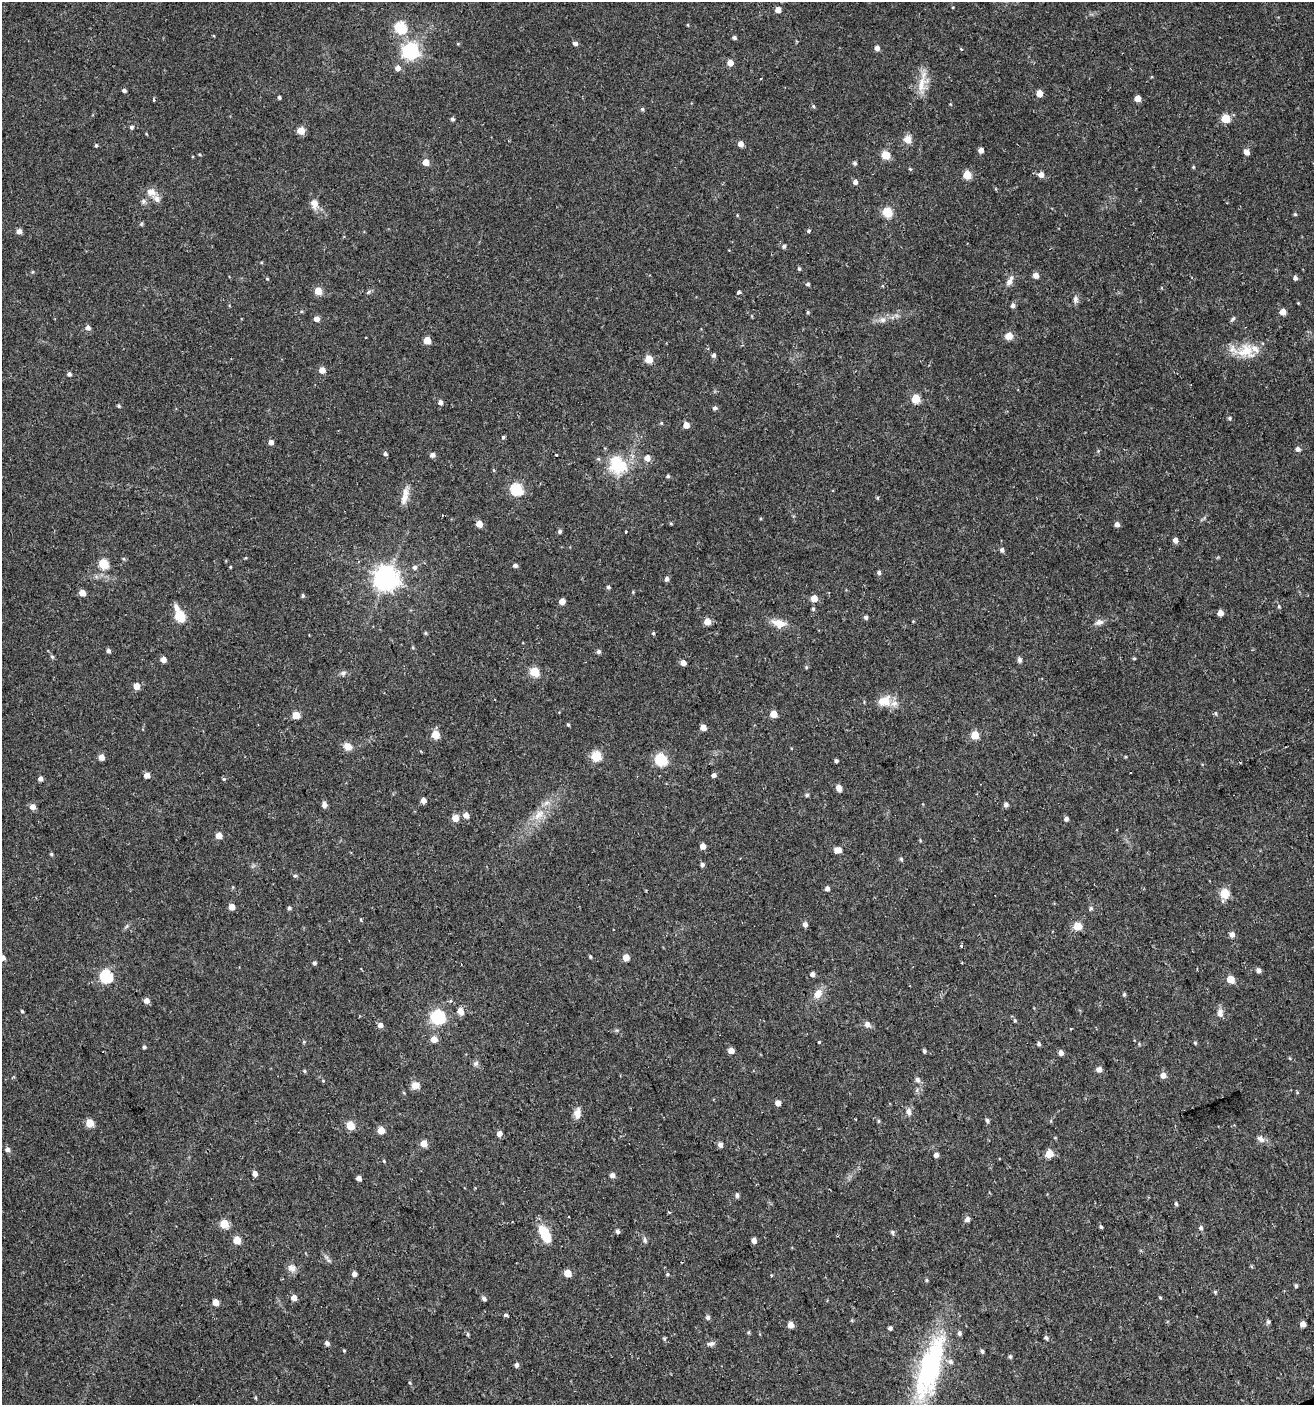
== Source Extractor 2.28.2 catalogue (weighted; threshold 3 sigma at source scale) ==
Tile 6 of 4 x 4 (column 2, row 2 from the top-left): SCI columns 1395-2706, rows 2809-4211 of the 5473 x 5615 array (HDU 1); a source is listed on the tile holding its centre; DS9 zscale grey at full resolution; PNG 1316 x 1407 px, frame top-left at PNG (2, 2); no overlay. Shown black and unused: <1% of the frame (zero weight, under 2 of 3 exposures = <1% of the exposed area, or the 3 px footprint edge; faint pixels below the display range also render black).
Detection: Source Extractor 2.28.2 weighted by HDU 2 'WHT'; one run over the whole footprint, this tile lists its part. Background 0.0247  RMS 0.0041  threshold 0.0186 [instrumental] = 3 sigma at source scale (4.5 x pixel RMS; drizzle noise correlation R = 1.50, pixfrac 1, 0.0396/0.0396 arcsec/px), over >= 5 px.
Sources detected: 284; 3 cosmic-ray / hot-pixel residue — not listed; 4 inside a brighter listed object's ellipse — not listed separately; the other 277 listed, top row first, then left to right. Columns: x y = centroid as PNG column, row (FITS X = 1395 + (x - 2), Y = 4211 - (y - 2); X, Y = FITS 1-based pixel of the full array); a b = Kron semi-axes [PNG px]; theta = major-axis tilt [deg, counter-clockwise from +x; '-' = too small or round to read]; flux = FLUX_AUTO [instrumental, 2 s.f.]
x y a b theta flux
778 10 4 4 - 3.7
688 25 5 3 - 0.33
401 27 6 5 - 36
734 38 4 4 - 1.1
575 43 5 4 - 1.4
458 44 4 4 - 0.41
877 48 5 4 - 2.2
961 49 3 3 - 0.66
411 51 7 6 - 130
730 63 5 5 - 4
398 68 5 5 - 2.3
761 78 3 2 - 0.33
921 84 26 14 66 7
124 90 4 4 - 1.2
1039 93 5 5 - 4.8
279 97 4 3 - 0.78
1138 98 5 4 - 4.8
154 100 3 3 - 1.1
813 106 5 4 - 0.54
642 109 4 4 - 0.71
1225 118 5 5 - 15
452 119 4 4 - 0.91
131 127 5 5 - 0.82
301 131 5 5 - 9.2
907 139 9 9 - 3.3
741 144 5 4 - 3
96 145 4 4 - 0.6
981 150 4 4 - 2.4
1247 152 6 5 - 2.5
886 155 5 5 - 14
425 162 5 4 - 5.4
855 163 5 4 - 0.91
1193 167 4 4 - 0.47
910 169 4 4 - 0.41
967 175 5 5 - 13
1041 175 5 5 - 2.9
855 182 5 5 - 1.6
151 192 14 9 -18 3.4
143 201 7 6 - 1
314 204 15 10 -75 3
887 212 5 5 - 20
1295 214 5 4 - 0.52
141 224 6 4 47 0.53
19 231 5 4 - 2.3
809 231 3 3 - 1.4
784 246 5 5 - 0.89
261 262 4 4 - 0.39
799 269 5 4 - 0.56
32 272 5 3 - 0.4
1036 275 5 4 - 3.4
1295 278 5 4 - 1.3
267 279 4 3 - 0.39
1010 281 15 7 63 2.3
808 284 5 4 - 0.78
318 291 5 5 - 9.4
368 292 7 4 45 0.65
738 292 3 3 - 1.6
1076 299 10 7 -85 1.4
1013 305 5 5 - 1.4
808 312 5 4 - 0.5
1283 312 5 5 - 3.8
316 319 5 4 - 2.7
1233 319 8 4 37 0.7
883 320 9 8 - 1.9
88 328 5 5 - 1.8
1009 336 5 5 - 7.2
427 340 5 5 - 8.2
1246 351 24 20 3 10
713 355 5 4 - 1.1
649 359 5 5 - 9.4
322 370 5 5 - 4
69 374 4 4 - 1.2
916 399 5 5 - 15
440 402 4 4 - 1.7
119 406 5 4 - 0.58
715 408 5 5 - 0.97
1230 418 5 4 - 0.67
661 423 5 4 - 0.44
686 425 4 4 - 4.5
503 437 4 4 - 0.68
271 442 5 5 - 1.8
1298 449 5 5 - 1.7
385 454 5 4 - 1.1
432 455 5 4 - 2
556 455 3 3 - 1
647 458 6 5 - 2.9
617 464 23 20 -46 18
668 476 5 4 - 0.67
516 489 6 5 - 45
405 498 19 9 70 3.9
761 518 5 3 - 0.41
671 523 4 4 - 0.45
479 524 5 4 - 5.1
1117 524 4 4 - 2.2
560 531 5 4 - 0.88
626 532 3 3 - 1.6
1175 540 5 4 - 2.1
1002 550 5 5 - 1.2
246 558 4 3 - 0.39
123 559 5 4 - 0.55
103 564 5 5 - 22
515 565 4 4 - 1.2
230 567 4 3 - 0.34
415 567 5 5 - 1.1
879 572 5 5 - 0.89
386 578 8 8 - 380
667 579 5 4 - 1.5
608 587 5 4 - 0.89
82 593 5 4 - 4.7
303 596 4 4 - 0.72
814 598 5 5 - 5.1
562 601 5 4 - 4.4
176 607 9 6 -65 2
813 609 5 4 - 0.65
1220 613 4 4 - 4.1
180 616 7 6 - 16
866 617 5 5 - 0.96
707 622 5 5 - 5.5
1099 622 11 7 7 1.7
779 624 13 10 -32 6.2
425 633 5 4 - 0.51
653 633 4 4 - 0.52
108 651 5 4 - 1.1
599 652 5 5 - 1
52 657 6 4 -62 0.75
1134 658 4 4 - 0.47
163 659 5 4 - 3
1019 660 7 5 -77 1.1
683 663 5 4 - 2.7
806 667 5 4 - 0.47
535 671 5 5 - 20
343 673 7 6 - 1.1
137 686 5 5 - 4.6
884 701 17 12 14 6.6
773 714 5 5 - 6.8
296 715 5 5 - 8.6
568 725 5 4 - 0.48
703 727 5 4 - 4.2
435 734 5 5 - 10
975 735 5 5 - 11
347 746 11 8 -26 3.2
596 756 5 5 - 25
101 757 5 4 - 3.5
661 759 6 6 - 44
836 761 4 4 - 0.78
147 775 5 5 - 2.8
714 775 4 4 - 1.5
40 779 4 4 - 1.9
224 779 5 4 - 0.56
839 788 5 4 - 3.5
807 795 5 4 - 0.68
423 800 5 4 - 2.9
1006 804 5 5 - 1.5
324 805 7 5 -82 1.7
32 807 5 5 - 2.9
466 815 5 5 - 2.8
539 815 20 10 45 6.4
455 818 5 5 - 5.9
1066 819 4 4 - 1.3
219 835 5 4 - 4.8
703 846 4 4 - 3.4
838 850 7 5 -4 3.4
51 854 4 4 - 0.56
901 859 5 5 - 0.61
702 865 4 4 - 1.2
295 876 5 5 - 0.74
827 888 5 4 - 1.7
1225 893 5 5 - 19
232 907 4 4 - 4.5
289 908 4 4 - 0.97
1091 908 6 5 - 0.69
361 919 4 3 - 0.42
805 924 5 5 - 1.8
1077 926 5 5 - 13
1232 934 5 5 - 2.4
961 946 4 3 - 0.62
590 956 4 3 - 0.5
626 957 5 5 - 5.1
3 958 5 5 - 1.9
314 963 4 4 - 1
1258 970 5 4 - 1.8
812 974 4 4 - 1.7
106 976 6 6 - 59
1230 979 5 5 - 8.6
818 994 15 11 55 3.8
1124 994 5 4 - 0.67
146 1000 5 5 - 2.8
450 1001 5 4 - 0.66
22 1011 4 3 - 0.6
460 1011 9 7 -59 2.6
1220 1013 8 6 -88 2.4
438 1017 6 6 - 79
1015 1020 6 4 -68 0.63
867 1024 7 6 - 2
380 1025 5 5 - 2.1
1071 1029 3 2 - 0.34
434 1039 5 5 - 4.5
819 1042 3 3 - 0.65
1195 1043 5 4 - 0.47
1039 1044 5 4 - 0.91
1139 1044 4 4 - 0.4
144 1047 4 4 - 0.83
731 1051 5 4 - 3.8
924 1051 4 4 - 0.84
1061 1053 5 4 - 1.9
476 1063 8 5 27 1
1099 1069 5 4 - 2.8
304 1071 4 4 - 0.51
1163 1075 5 5 - 3.1
917 1079 8 6 -45 1.2
323 1080 5 3 - 0.34
415 1085 10 8 8 3
917 1090 6 4 72 0.69
778 1103 4 4 - 3.3
909 1112 9 6 -81 1.8
577 1113 14 8 84 2.8
987 1120 5 4 - 0.96
879 1121 6 4 90 0.49
90 1123 5 5 - 11
350 1126 5 5 - 13
381 1130 5 5 - 7.7
499 1134 5 4 - 2.6
1055 1138 5 3 - 0.33
1261 1139 11 7 -38 2
424 1143 5 5 - 4.6
720 1144 5 5 - 1.8
7 1149 5 5 - 1.6
1049 1154 5 5 - 8.8
936 1155 4 4 - 2.1
384 1161 4 4 - 0.4
255 1173 5 4 - 2
612 1175 5 4 - 1.9
359 1178 4 4 - 2.1
737 1195 6 5 - 1.1
1176 1204 6 4 -73 0.66
669 1212 4 3 - 0.47
967 1219 6 5 - 1.6
224 1224 5 5 - 14
1101 1227 4 4 - 0.6
1201 1228 5 5 - 1
617 1231 5 4 - 1.1
892 1232 6 5 - 0.8
545 1234 17 8 -63 12
237 1240 5 5 - 9.7
645 1240 8 5 -73 0.96
754 1240 5 4 - 2.3
328 1260 7 4 -71 0.8
292 1268 11 9 -20 2.3
568 1273 5 5 - 8.7
354 1274 4 4 - 2.2
667 1274 5 4 - 0.52
771 1275 3 3 - 0.47
926 1280 5 4 - 0.56
1296 1286 5 4 - 0.56
1215 1292 5 4 - 0.54
1160 1297 4 4 - 0.45
294 1298 5 5 - 3.2
484 1298 5 4 - 1.3
215 1302 5 4 - 5.1
506 1315 3 3 - 2.6
708 1317 6 5 - 1.1
1268 1322 5 5 - 0.8
1303 1324 4 4 - 3.1
791 1325 5 4 - 4
890 1328 4 4 - 1.2
959 1333 6 5 - 0.96
468 1334 5 4 - 0.54
664 1338 5 4 - 0.58
1046 1338 5 4 - 0.98
327 1343 4 4 - 1.5
711 1344 11 6 8 1.3
344 1351 4 4 - 0.4
982 1351 5 4 - 0.82
1010 1356 5 4 - 0.65
516 1365 5 4 - 1.4
930 1368 73 22 73 68
255 1398 4 4 - 0.45
Isophote crosses this tile's border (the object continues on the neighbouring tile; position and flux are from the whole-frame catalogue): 2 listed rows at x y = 3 958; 930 1368